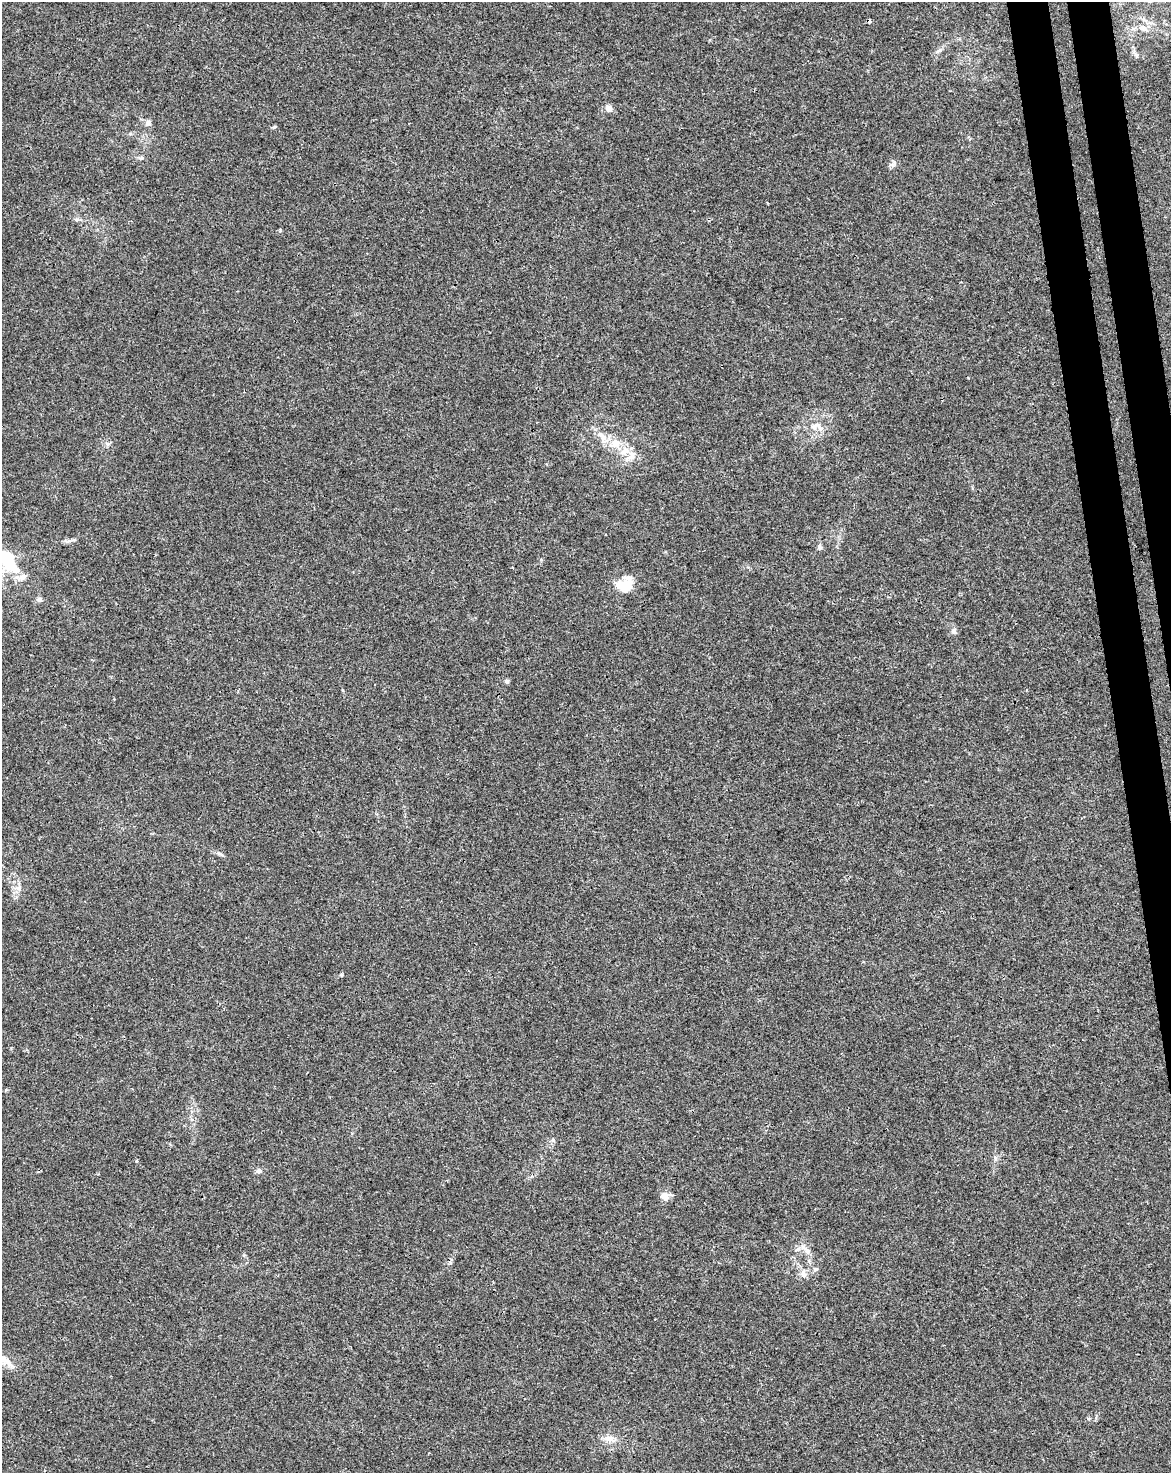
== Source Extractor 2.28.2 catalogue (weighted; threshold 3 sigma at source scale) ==
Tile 6 of 4 x 3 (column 2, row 2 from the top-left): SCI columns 1227-2395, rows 1538-3008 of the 4791 x 4502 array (HDU 1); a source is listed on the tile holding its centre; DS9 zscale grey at full resolution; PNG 1173 x 1475 px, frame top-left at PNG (2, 2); no overlay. Shown black and unused: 4% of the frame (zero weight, under 3 of 4 exposures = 5% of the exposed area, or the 3 px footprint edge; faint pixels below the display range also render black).
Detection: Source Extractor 2.28.2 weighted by HDU 2 'WHT'; one run over the whole footprint, this tile lists its part. Background 0.00476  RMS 0.003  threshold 0.0135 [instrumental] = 3 sigma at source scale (4.5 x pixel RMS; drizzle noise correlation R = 1.50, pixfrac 1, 0.0396/0.0396 arcsec/px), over >= 5 px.
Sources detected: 32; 1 cosmic-ray / hot-pixel residue — not listed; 1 inside a brighter listed object's ellipse — not listed separately; the other 30 listed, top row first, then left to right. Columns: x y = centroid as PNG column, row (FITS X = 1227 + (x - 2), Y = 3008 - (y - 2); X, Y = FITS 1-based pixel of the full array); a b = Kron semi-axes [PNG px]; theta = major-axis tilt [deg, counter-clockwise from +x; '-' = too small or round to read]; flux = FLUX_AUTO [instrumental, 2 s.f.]
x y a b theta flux
1143 28 12 8 -2 2.3
939 50 7 4 1 0.58
609 108 9 8 - 1.6
148 123 9 7 76 1
274 127 6 4 19 0.36
130 134 6 4 18 0.43
141 158 6 4 18 0.49
77 219 8 4 -7 0.66
819 427 19 6 -52 2.1
603 437 20 9 -70 3.3
615 443 11 10 - 3.4
108 444 7 4 -18 0.56
624 451 14 10 17 3.1
820 547 8 6 -73 0.77
23 576 10 7 23 1.6
625 585 20 16 34 6.4
39 600 7 6 - 0.77
953 631 8 7 - 0.9
507 681 6 5 - 0.65
220 854 13 4 -20 0.77
19 888 9 7 65 1.5
553 1140 6 5 - 0.57
137 1161 4 4 - 0.34
259 1171 6 6 - 1
664 1196 9 8 - 2.5
807 1251 14 7 -56 2
816 1269 6 5 - 0.53
804 1274 11 8 -65 1.7
2 1359 18 12 -47 3.3
609 1439 14 8 -15 2.3
Isophote crosses this tile's border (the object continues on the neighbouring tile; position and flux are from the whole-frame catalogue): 1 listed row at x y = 2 1359
Unlisted compact peaks at least as high as the median listed source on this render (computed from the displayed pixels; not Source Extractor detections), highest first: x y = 893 165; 341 975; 280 230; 995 1158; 69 541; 1088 1418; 11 1048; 343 690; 244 1255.